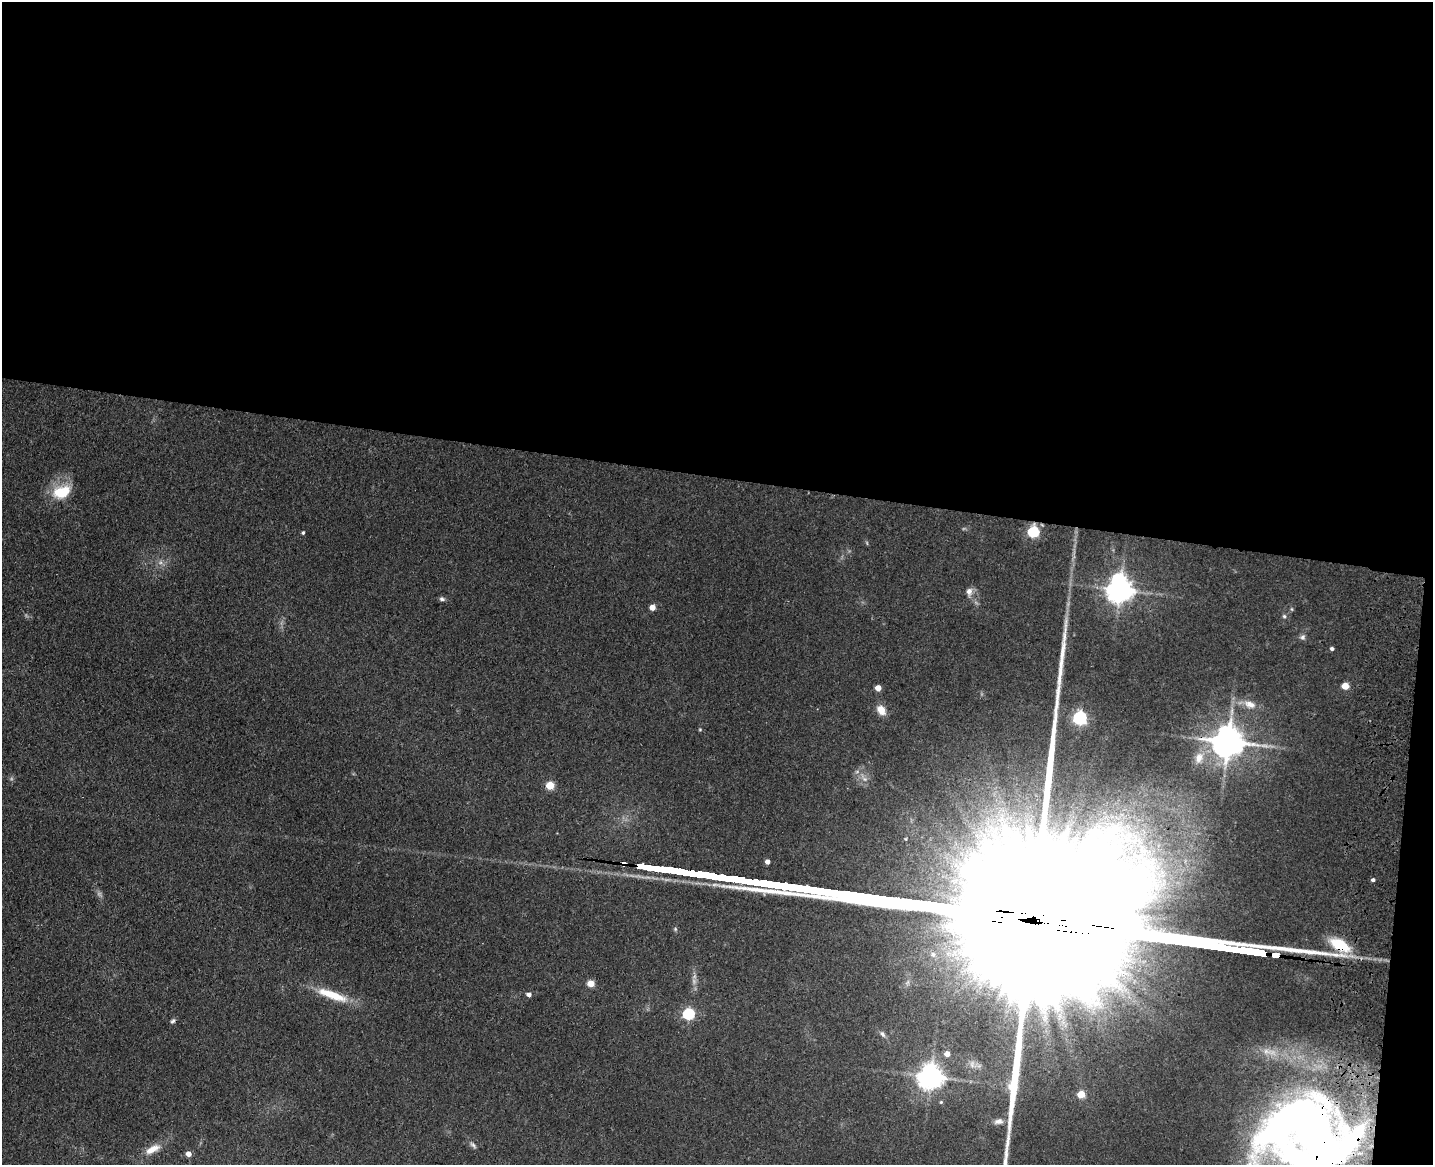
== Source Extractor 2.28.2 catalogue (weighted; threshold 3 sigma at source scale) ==
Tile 3 of 3 x 4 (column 3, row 1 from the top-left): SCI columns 3194-4624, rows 3507-4669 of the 4844 x 4686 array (HDU 1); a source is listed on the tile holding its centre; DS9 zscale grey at full resolution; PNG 1435 x 1167 px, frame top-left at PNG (2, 2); no overlay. Shown black and unused: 42% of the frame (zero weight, under 3 of 4 exposures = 6% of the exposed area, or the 3 px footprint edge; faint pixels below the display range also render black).
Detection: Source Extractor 2.28.2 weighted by HDU 2 'WHT'; one run over the whole footprint, this tile lists its part. Background 0.0939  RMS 0.0065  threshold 0.0295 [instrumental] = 3 sigma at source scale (4.5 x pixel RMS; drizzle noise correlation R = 1.50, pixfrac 1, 0.05/0.05 arcsec/px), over >= 5 px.
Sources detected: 55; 4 too faint to see at this stretch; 8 inside a brighter object's white glare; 1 long thin detection or spike segment (spike, bleed or trail) — not listed; the other 42 listed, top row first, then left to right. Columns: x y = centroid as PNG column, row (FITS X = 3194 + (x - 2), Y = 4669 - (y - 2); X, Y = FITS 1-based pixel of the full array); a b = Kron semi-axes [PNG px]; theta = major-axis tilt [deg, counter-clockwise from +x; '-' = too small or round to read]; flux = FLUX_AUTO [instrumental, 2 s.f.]
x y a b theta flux
61 492 25 16 21 21
1033 532 6 5 - 71
303 533 4 4 - 1
1120 590 8 7 - 840
969 592 11 8 87 3.9
442 599 7 5 -16 1.7
652 607 4 4 - 8
1292 609 6 4 -89 0.84
1284 616 5 5 - 1.2
1302 637 7 7 - 2
1332 649 4 4 - 1.8
1345 686 5 4 - 15
878 688 5 4 - 7.9
1250 704 18 10 -18 8.3
881 710 13 9 -55 6.8
1080 718 6 6 - 150
700 729 4 4 - 0.68
1228 742 10 9 - 1500
1199 758 16 11 68 8.9
864 778 15 6 -52 4.3
550 785 5 5 - 25
767 862 4 4 - 3.9
623 863 4 3 - 60
1373 880 4 4 - 1.7
1340 945 21 10 -29 28
933 954 8 7 - 3.2
1276 955 5 3 - 340
591 984 5 5 - 15
332 995 41 9 -19 22
529 995 5 4 - 3.2
688 1014 5 5 - 83
173 1021 7 5 39 1.4
882 1034 9 5 -57 1.9
947 1054 5 5 - 6.7
973 1064 14 11 -36 5.7
931 1077 8 7 - 790
1081 1094 5 5 - 19
998 1121 12 7 7 3.4
1309 1131 73 49 -84 400
473 1145 10 5 -45 1.9
153 1149 21 8 28 7.7
188 1154 4 4 - 5.1
Overlapping masked pixels (flux is a lower limit): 6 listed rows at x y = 1033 532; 1228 742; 623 863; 1340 945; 1276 955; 1309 1131